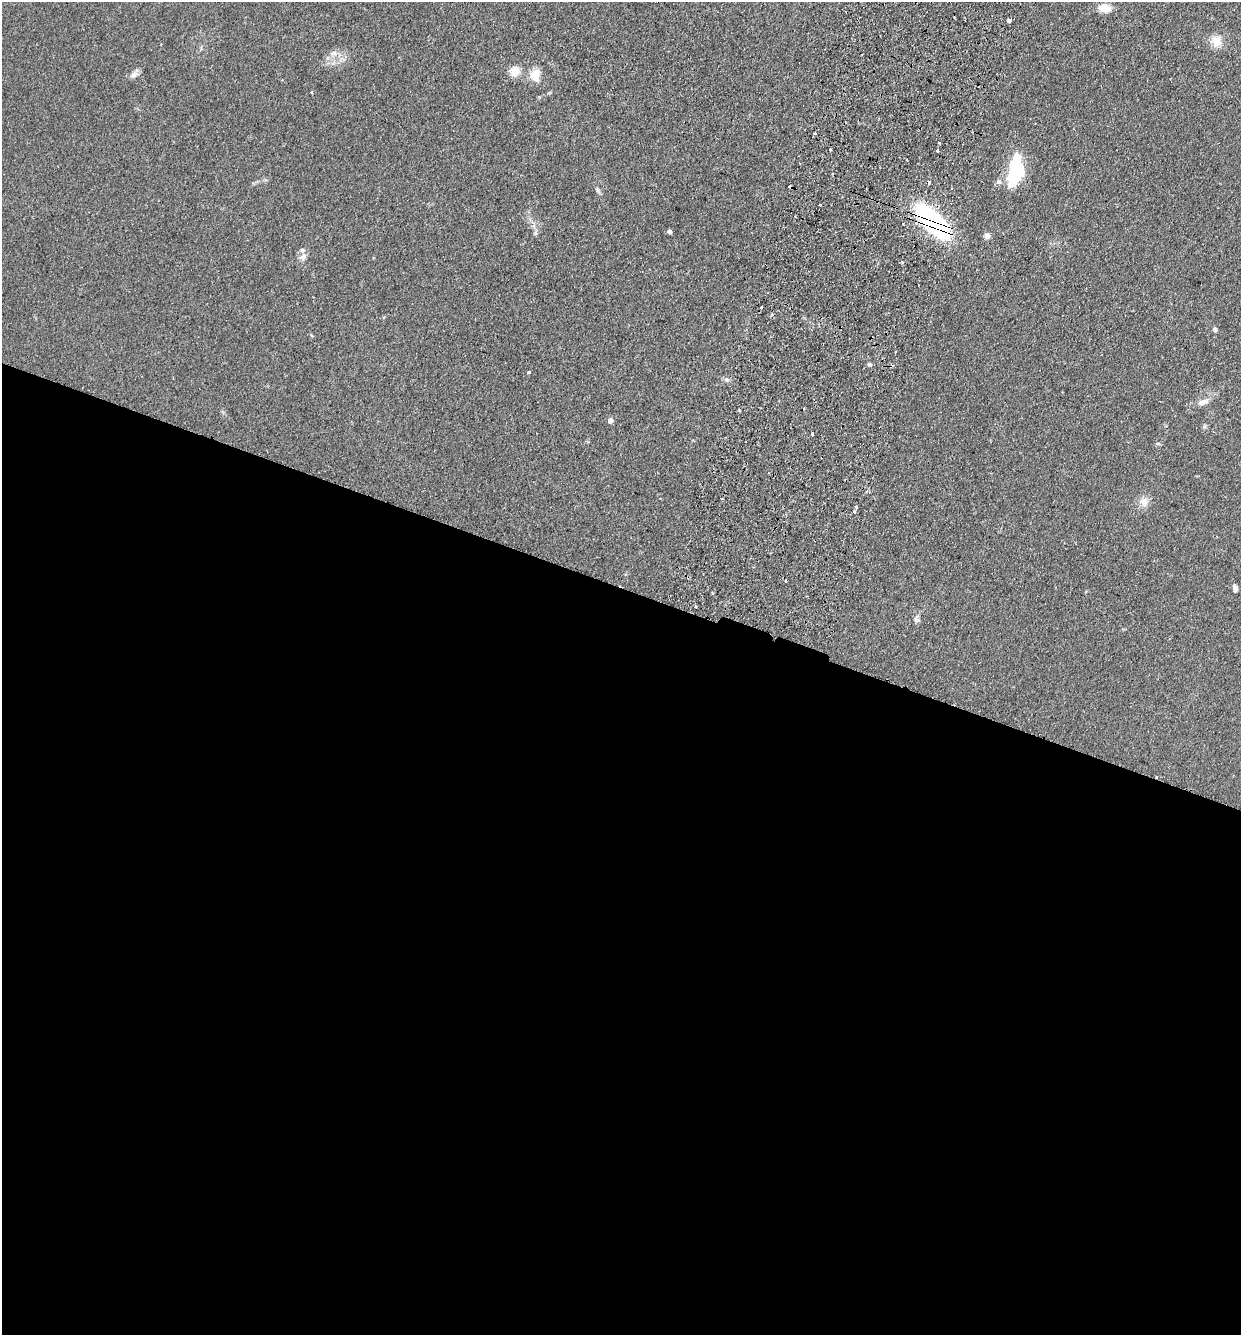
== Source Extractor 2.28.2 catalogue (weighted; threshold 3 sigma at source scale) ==
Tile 14 of 4 x 4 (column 2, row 4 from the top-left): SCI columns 1430-2668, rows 22-1354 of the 5462 x 5375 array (HDU 1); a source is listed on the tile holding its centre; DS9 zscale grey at full resolution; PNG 1243 x 1337 px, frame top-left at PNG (2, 2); no overlay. Shown black and unused: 56% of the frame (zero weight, under 2 of 3 exposures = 3% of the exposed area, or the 3 px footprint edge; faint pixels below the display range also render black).
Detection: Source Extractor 2.28.2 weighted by HDU 2 'WHT'; one run over the whole footprint, this tile lists its part. Background 0.127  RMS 0.008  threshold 0.0359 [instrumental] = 3 sigma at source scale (4.5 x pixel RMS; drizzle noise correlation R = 1.50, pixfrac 1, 0.05/0.05 arcsec/px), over >= 5 px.
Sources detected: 46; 6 cosmic-ray / hot-pixel residue — not listed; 1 inside a brighter listed object's ellipse — not listed separately; the other 39 listed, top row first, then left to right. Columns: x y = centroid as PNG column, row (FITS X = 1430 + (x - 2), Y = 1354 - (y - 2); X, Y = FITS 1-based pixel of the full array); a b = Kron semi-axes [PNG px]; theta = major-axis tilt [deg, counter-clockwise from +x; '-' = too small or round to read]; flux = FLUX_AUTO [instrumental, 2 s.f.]
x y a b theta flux
1106 8 14 11 8 7.5
1009 21 4 4 - 3.8
1217 41 14 13 - 9.3
333 53 11 6 8 3.9
515 71 11 10 - 9.5
134 74 13 7 48 3.7
535 75 12 10 77 11
311 92 3 3 - 0.79
815 133 4 3 - 0.75
939 143 3 3 - 0.92
937 151 3 3 - 2.1
1015 172 33 13 78 57
998 182 8 7 - 2.2
598 190 7 4 -89 1.4
820 205 2 2 - 0.85
933 221 35 15 -44 120
669 231 4 4 - 2.9
987 236 6 5 - 5.8
303 257 10 8 62 4.1
902 262 4 4 - 1.1
761 307 3 3 - 3.7
1215 329 5 5 - 2.2
869 365 7 3 0 1.3
528 372 4 3 - 1.2
726 379 8 5 -7 1.9
1203 402 16 7 17 5
739 411 3 3 - 0.82
610 420 5 5 - 4.3
812 434 4 2 - 0.9
1157 444 8 4 -9 1.1
722 499 3 2 - 1.3
1144 502 13 11 85 6.1
856 506 3 3 - 2.5
854 512 3 3 - 3.4
786 581 3 3 - 2.2
1235 588 8 5 -74 2.7
696 606 3 3 - 2.1
917 620 9 7 -87 2.6
1157 777 4 2 - 0.67
Overlapping masked pixels (flux is a lower limit): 2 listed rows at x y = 933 221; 1157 777